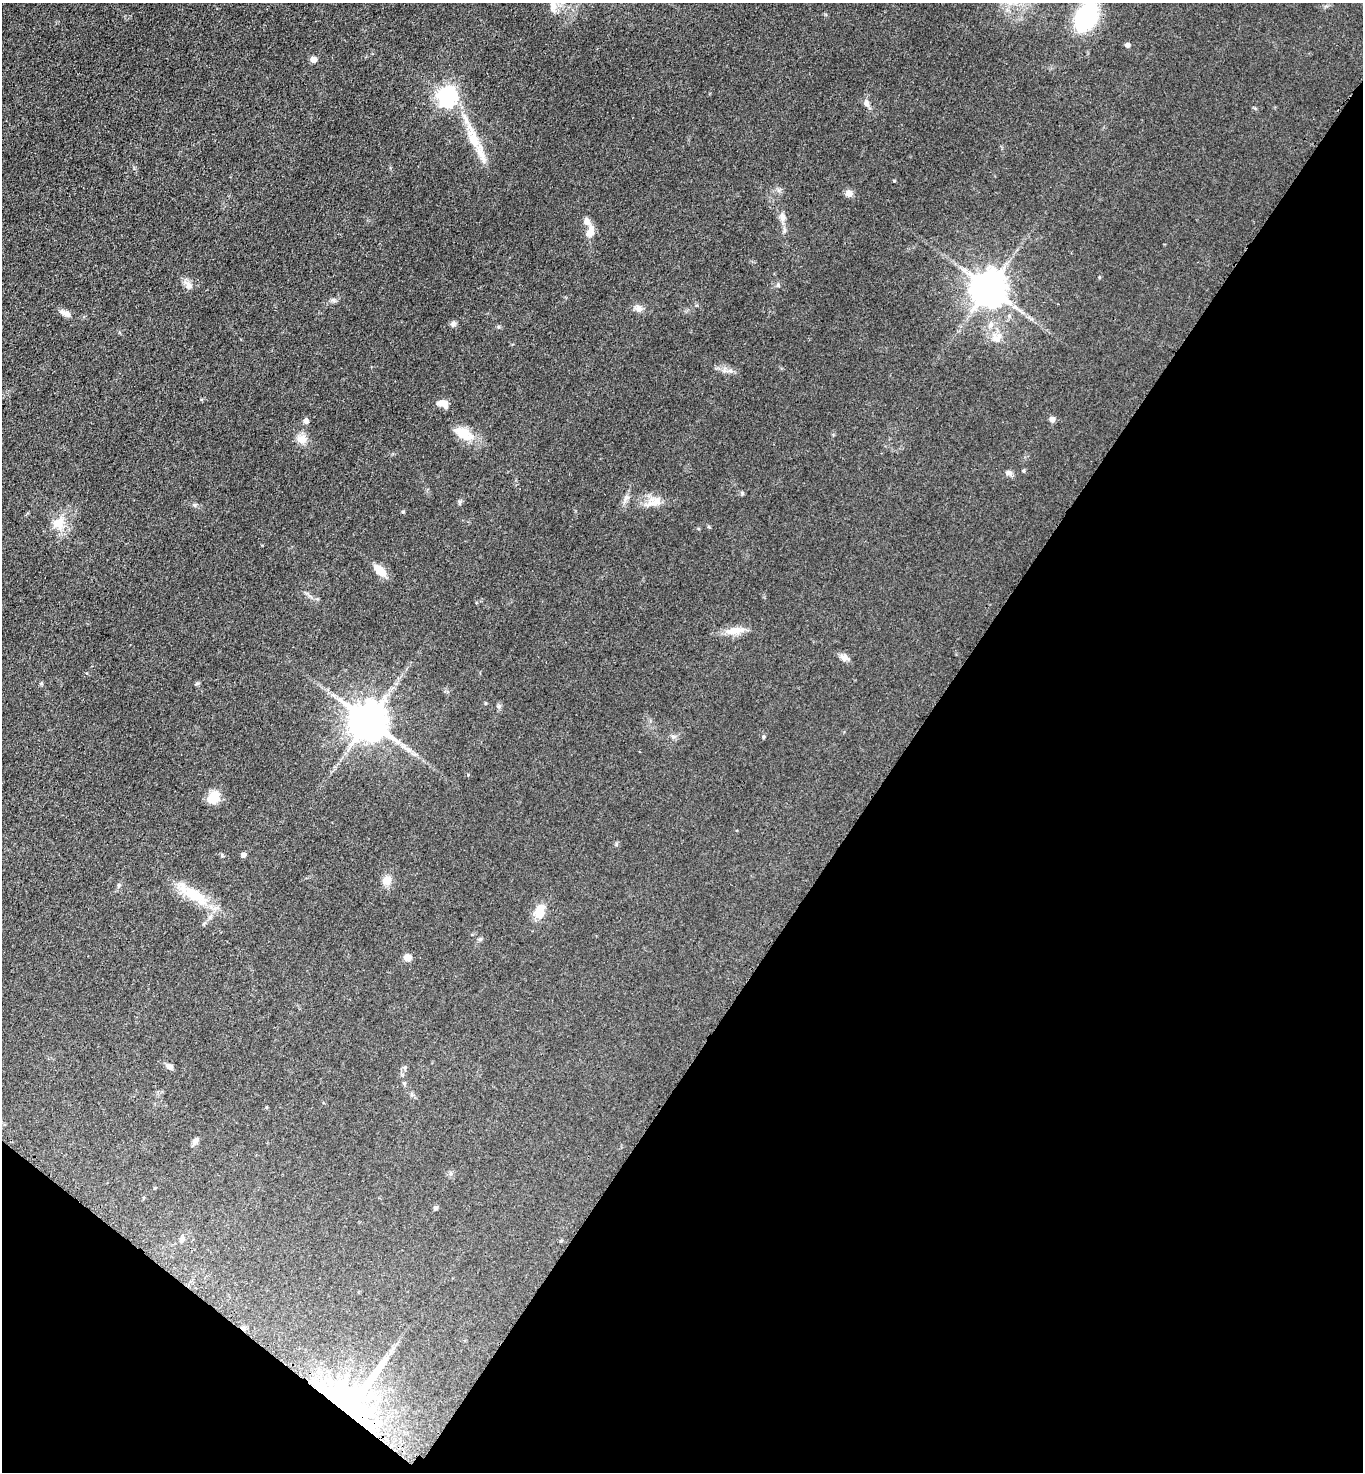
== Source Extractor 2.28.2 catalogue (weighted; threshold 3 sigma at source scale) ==
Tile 15 of 4 x 4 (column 3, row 4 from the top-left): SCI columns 3042-4402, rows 30-1499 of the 5943 x 5939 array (HDU 1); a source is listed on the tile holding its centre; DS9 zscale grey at full resolution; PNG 1365 x 1474 px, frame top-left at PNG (2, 3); no overlay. Shown black and unused: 37% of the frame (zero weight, under 3 of 4 exposures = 3% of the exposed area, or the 3 px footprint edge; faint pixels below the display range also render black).
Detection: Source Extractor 2.28.2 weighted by HDU 2 'WHT'; one run over the whole footprint, this tile lists its part. Background 0.0414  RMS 0.0059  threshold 0.0268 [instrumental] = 3 sigma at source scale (4.5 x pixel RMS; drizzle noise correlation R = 1.50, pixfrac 1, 0.05/0.05 arcsec/px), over >= 5 px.
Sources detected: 58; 2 inside a brighter object's white glare — not listed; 3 inside a brighter listed object's ellipse — not listed separately; the other 53 listed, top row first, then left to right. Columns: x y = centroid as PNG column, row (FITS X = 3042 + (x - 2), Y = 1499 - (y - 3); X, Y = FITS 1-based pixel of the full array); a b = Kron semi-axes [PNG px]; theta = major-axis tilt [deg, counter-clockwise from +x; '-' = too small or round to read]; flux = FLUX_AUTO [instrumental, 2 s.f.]
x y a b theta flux
553 6 19 9 -80 6
1086 17 18 12 61 92
1127 45 5 5 - 2.2
313 59 5 5 - 4.9
447 96 7 7 - 270
866 103 10 7 -66 2.6
474 139 24 14 -69 12
894 181 3 3 - 0.59
849 193 9 8 - 3.1
782 217 10 8 -61 2.9
590 232 16 9 73 5.5
1099 277 5 3 - 0.49
188 285 12 8 -57 3.4
778 285 6 4 -46 0.88
989 288 10 10 - 1500
639 308 10 8 -39 2.9
65 313 16 6 -23 3.1
453 324 8 6 54 1.6
997 337 17 9 45 4.9
442 403 12 7 -16 6
1052 419 7 6 - 2
306 421 7 6 - 2.3
463 433 23 13 -29 13
302 439 14 11 4 5.3
1023 471 5 4 - 0.72
1008 473 10 6 -7 2
626 498 8 6 69 2
459 502 7 4 71 0.94
655 502 24 10 24 6.8
403 512 4 4 - 0.67
59 522 19 12 47 8.8
380 571 13 7 -45 11
735 630 28 8 9 8
844 657 11 8 -19 2.9
499 706 6 4 19 0.9
368 721 11 10 - 1900
763 737 5 4 - 0.76
409 750 10 5 -34 2.6
213 797 14 11 52 9.9
243 855 4 4 - 2.7
387 880 11 10 - 5.5
119 885 6 4 89 0.82
194 895 47 14 -30 20
540 909 16 11 41 7
480 939 6 5 - 0.95
407 957 8 7 - 3.9
170 1067 9 7 -26 2.2
405 1067 5 5 - 0.83
404 1083 5 4 - 0.75
195 1141 10 6 63 2
435 1208 5 5 - 1.1
182 1239 8 6 56 1.8
352 1402 61 39 55 170
Overlapping masked pixels (flux is a lower limit): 1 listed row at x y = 352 1402
Unlisted compact peaks at least as high as the median listed source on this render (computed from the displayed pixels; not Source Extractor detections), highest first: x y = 742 493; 195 505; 334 300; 674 737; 222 855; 779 190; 197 683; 498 327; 709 527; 616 844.